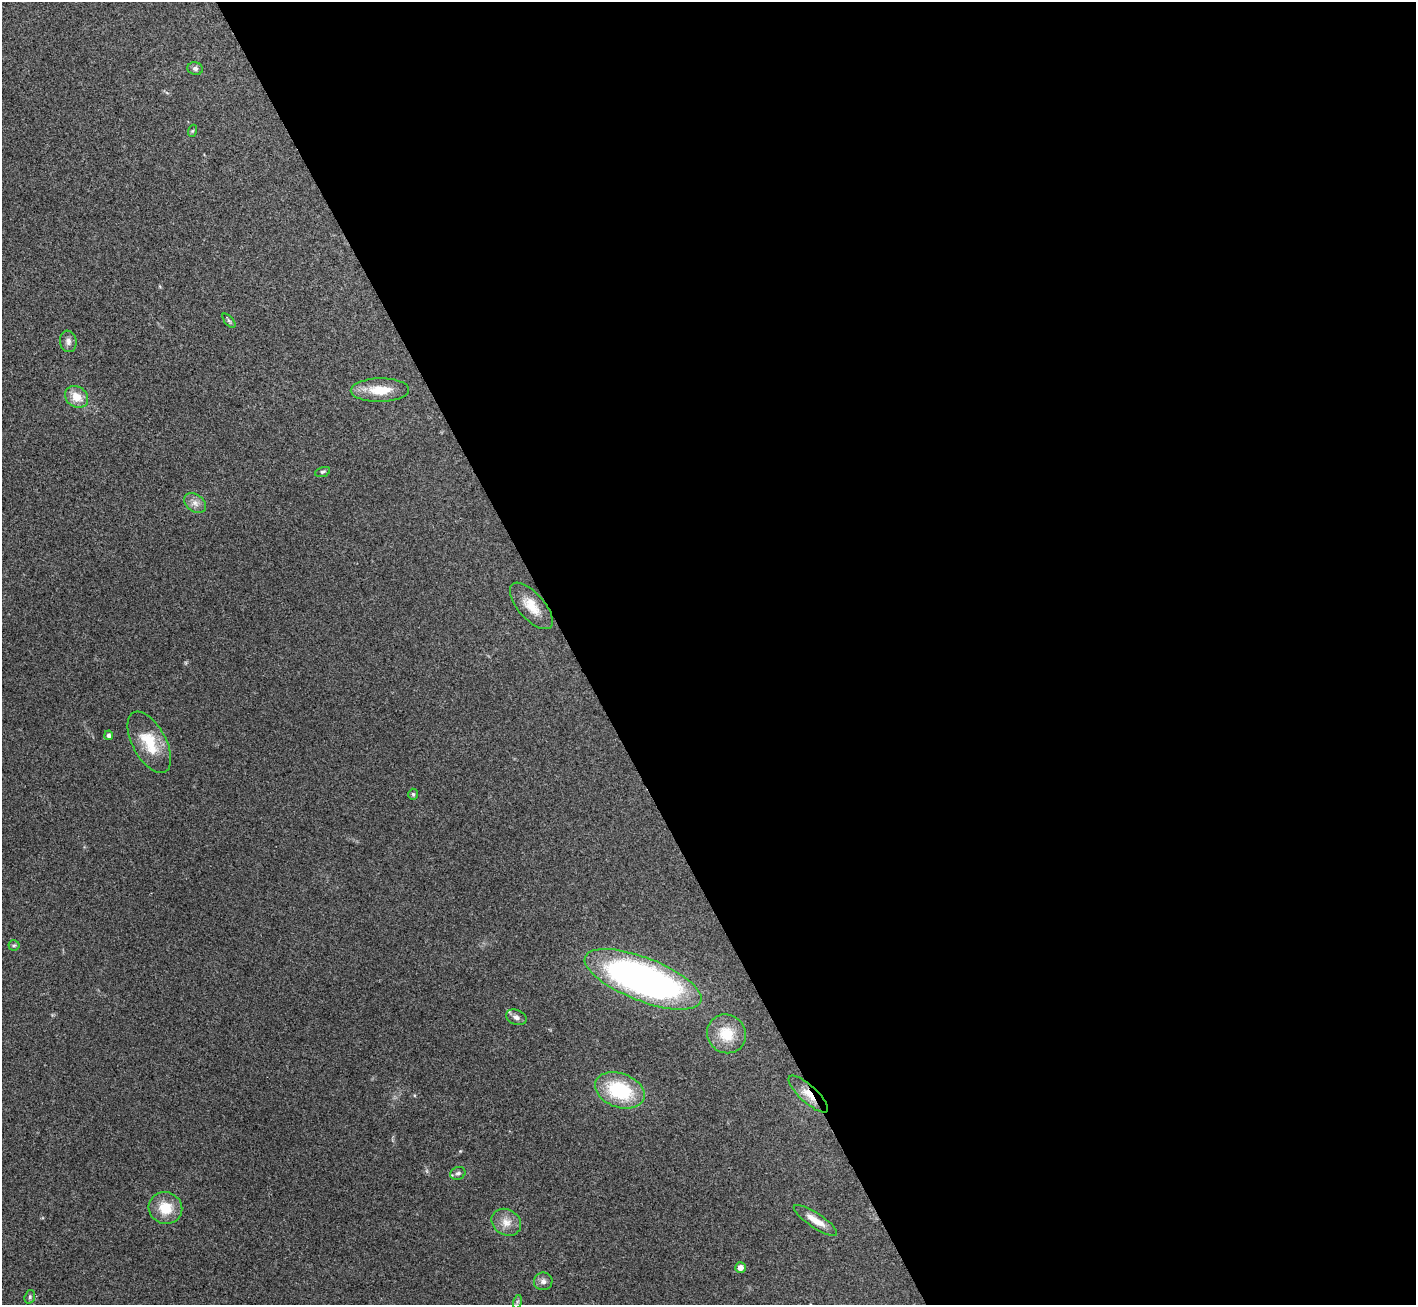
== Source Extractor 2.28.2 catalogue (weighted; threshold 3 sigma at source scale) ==
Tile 8 of 4 x 4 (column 4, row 2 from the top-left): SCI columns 4245-5658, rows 2757-4059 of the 5658 x 5648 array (HDU 1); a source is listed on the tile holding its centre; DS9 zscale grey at full resolution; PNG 1418 x 1307 px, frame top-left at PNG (2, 2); each listed source drawn as its Kron ellipse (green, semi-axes under 4 px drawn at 4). Shown black and unused: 60% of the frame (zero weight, under 3 of 4 exposures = <1% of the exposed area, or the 3 px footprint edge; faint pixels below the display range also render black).
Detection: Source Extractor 2.28.2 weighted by HDU 2 'WHT'; one run over the whole footprint, this tile lists its part. Background 0.212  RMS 0.0081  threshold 0.0363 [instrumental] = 3 sigma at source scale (4.5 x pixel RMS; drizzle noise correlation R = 1.50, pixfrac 1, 0.05/0.05 arcsec/px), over >= 5 px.
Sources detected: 26; all 26 listed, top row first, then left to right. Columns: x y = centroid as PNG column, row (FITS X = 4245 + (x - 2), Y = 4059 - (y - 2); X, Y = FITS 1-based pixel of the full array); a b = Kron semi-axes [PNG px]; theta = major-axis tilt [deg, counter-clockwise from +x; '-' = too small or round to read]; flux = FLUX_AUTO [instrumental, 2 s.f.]
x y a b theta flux
195 69 8 6 -15 2.4
192 131 6 4 70 1
229 321 9 4 -48 1.4
68 341 11 8 -82 3.5
380 390 29 12 1 19
77 397 12 10 -36 12
323 472 8 4 16 1.5
195 503 12 8 -36 4.9
531 606 29 13 -49 15
109 735 5 4 - 2.8
149 742 34 17 -62 27
413 794 5 4 - 1.1
14 945 5 5 - 1.1
643 979 62 21 -21 380
516 1017 11 7 -22 3.6
726 1034 20 19 - 21
620 1090 26 17 -20 53
808 1094 26 8 -43 11
458 1173 8 6 22 2
165 1208 17 16 - 18
815 1220 25 7 -33 10
506 1222 15 12 -32 8.6
740 1267 5 5 - 4.8
543 1281 9 8 - 3.6
30 1297 7 5 70 1.4
517 1302 7 4 72 1.3
Overlapping masked pixels (flux is a lower limit): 1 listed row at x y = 808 1094